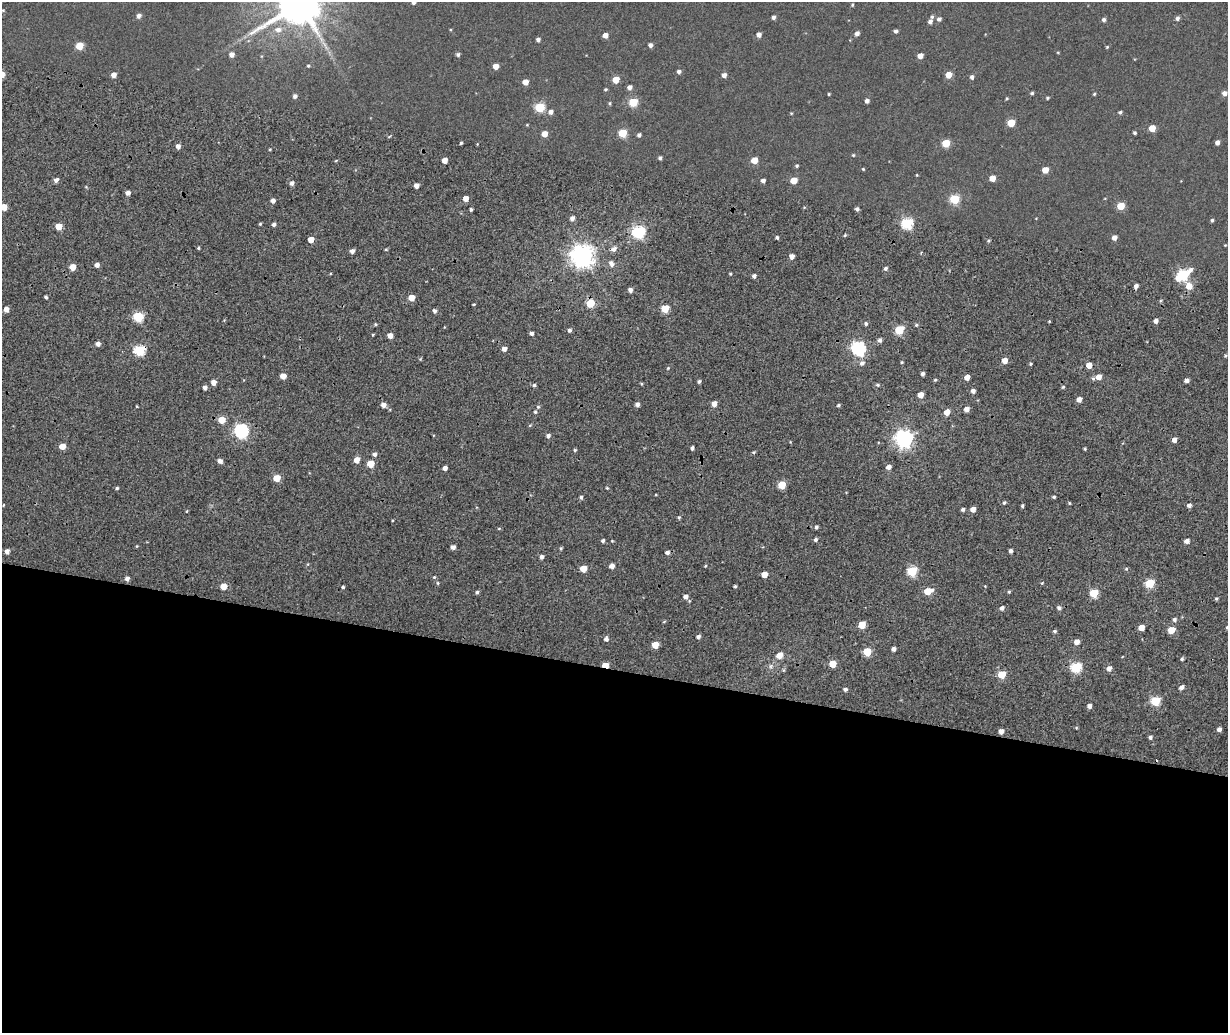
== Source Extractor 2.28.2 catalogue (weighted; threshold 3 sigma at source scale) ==
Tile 10 of 4 x 3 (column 2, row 3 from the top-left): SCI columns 1348-2573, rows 394-1424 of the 5147 x 3851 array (HDU 1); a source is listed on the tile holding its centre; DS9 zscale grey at full resolution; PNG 1230 x 1035 px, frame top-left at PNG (2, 2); no overlay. Shown black and unused: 35% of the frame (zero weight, under 2 of 4 exposures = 9% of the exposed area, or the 3 px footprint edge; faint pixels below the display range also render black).
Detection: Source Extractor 2.28.2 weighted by HDU 2 'WHT'; one run over the whole footprint, this tile lists its part. Background 0.0816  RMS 0.044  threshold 0.198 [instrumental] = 3 sigma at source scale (4.5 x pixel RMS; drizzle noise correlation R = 1.50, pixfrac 1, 0.0396/0.0396 arcsec/px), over >= 5 px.
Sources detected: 251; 1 cosmic-ray / hot-pixel residue — not listed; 1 inside a brighter listed object's ellipse — not listed separately; the other 249 listed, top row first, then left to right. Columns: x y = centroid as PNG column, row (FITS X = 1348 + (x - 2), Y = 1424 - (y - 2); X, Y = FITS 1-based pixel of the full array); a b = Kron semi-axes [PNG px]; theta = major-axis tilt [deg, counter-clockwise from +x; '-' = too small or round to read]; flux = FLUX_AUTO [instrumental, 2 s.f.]
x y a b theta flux
413 2 4 4 - 8.5
300 4 13 12 - 16000
852 5 5 4 - 4.2
3 10 4 3 - 2.9
139 16 5 5 - 14
773 17 4 4 - 9.9
1177 18 5 5 - 9.6
939 19 5 5 - 11
1104 20 5 5 - 9.2
930 21 5 5 - 11
450 29 4 3 - 3
278 30 10 8 13 27
896 31 4 4 - 8.7
857 33 5 5 - 14
605 35 4 4 - 23
759 35 5 4 - 17
538 39 4 4 - 10
650 45 4 4 - 12
79 46 5 5 - 82
1107 47 4 3 - 3.3
1058 52 4 3 - 2.7
458 54 4 4 - 7.7
232 55 5 5 - 21
920 56 5 4 - 27
308 66 5 4 - 4.5
496 66 5 4 - 29
679 72 5 4 - 10
2 74 5 5 - 38
113 75 5 4 - 22
724 75 4 4 - 16
949 75 5 4 - 53
972 77 5 4 - 11
616 80 5 5 - 56
525 82 5 4 - 31
629 87 5 5 - 16
605 89 4 3 - 4.7
1032 93 4 4 - 5.7
1224 93 5 4 - 18
829 94 3 3 - 3.6
1094 94 4 4 - 3.8
295 96 5 4 - 12
1007 98 5 4 - 4
1047 98 4 3 - 4.5
867 101 4 4 - 12
633 102 5 5 - 140
610 103 5 4 - 4.3
540 107 5 5 - 200
550 112 6 5 - 16
1120 112 4 4 - 6.4
791 113 4 3 - 3.2
1011 123 5 5 - 97
527 125 4 4 - 3
1152 128 5 5 - 57
623 133 5 5 - 130
1135 133 4 3 - 5.9
544 134 5 4 - 38
639 135 4 4 - 9.4
461 143 4 3 - 4.5
946 143 5 5 - 90
1217 143 4 4 - 14
178 146 5 4 - 17
270 149 4 3 - 3.6
853 155 4 4 - 3.8
660 158 4 4 - 7.7
336 160 4 3 - 3.2
445 160 4 4 - 29
754 160 5 5 - 49
797 166 4 4 - 5.5
863 169 3 3 - 3.4
1045 170 5 5 - 43
917 175 3 3 - 2.9
992 178 5 4 - 36
56 180 5 4 - 15
794 180 5 5 - 66
763 181 4 4 - 13
292 183 5 4 - 13
416 185 4 4 - 21
128 193 4 4 - 19
466 199 5 4 - 29
955 199 5 5 - 190
273 201 4 4 - 18
1121 206 5 5 - 93
3 207 5 4 - 54
471 209 4 3 - 6
857 209 4 4 - 9.1
572 218 5 5 - 13
1212 220 4 3 - 5.5
907 223 6 5 - 360
260 224 4 3 - 4.4
274 224 4 4 - 10
59 226 5 5 - 63
638 232 6 5 - 510
845 235 4 4 - 4.5
777 237 4 3 - 6.3
1114 237 5 4 - 18
311 240 5 4 - 43
988 241 4 3 - 5
1225 245 3 3 - 2.4
198 248 4 3 - 4.6
614 249 6 6 - 17
352 251 4 4 - 15
582 256 7 7 - 3200
792 256 4 4 - 25
611 264 8 5 -62 15
97 265 4 4 - 19
72 267 5 4 - 45
886 268 5 4 - 8.4
730 274 3 3 - 4.1
1183 275 9 5 34 390
754 276 4 4 - 12
1136 286 4 4 - 14
1189 286 6 6 - 45
630 290 4 4 - 14
46 297 3 3 - 5.9
411 298 4 4 - 51
590 303 5 5 - 120
474 304 4 2 - 3.3
6 309 5 4 - 23
665 309 5 5 - 100
434 311 4 4 - 9.9
138 317 5 5 - 250
1049 321 3 3 - 3.1
1156 321 4 4 - 15
866 323 5 4 - 6.8
916 325 4 4 - 5
569 330 4 4 - 9.1
899 330 5 5 - 170
531 333 4 4 - 10
390 335 4 4 - 26
880 340 5 4 - 12
98 344 5 5 - 14
504 349 5 4 - 16
858 349 6 6 - 660
139 350 6 5 - 280
1005 360 4 4 - 42
902 362 4 3 - 3.9
862 363 6 6 - 13
1030 364 4 3 - 5
1089 365 4 4 - 41
668 368 3 3 - 3.2
923 374 4 3 - 9.5
283 376 4 4 - 35
967 377 4 4 - 33
1099 377 6 5 - 33
935 380 5 3 - 4.3
1186 380 4 4 - 16
699 381 4 3 - 7.1
213 382 5 4 - 24
534 385 4 4 - 6.6
877 385 5 4 - 5.9
205 387 4 4 - 12
1063 387 4 4 - 4.8
973 391 4 4 - 15
921 395 4 4 - 31
1079 399 5 4 - 21
714 404 4 4 - 30
383 405 5 5 - 20
637 405 4 4 - 14
838 405 4 4 - 6.6
538 407 5 4 - 5.4
966 409 5 4 - 24
535 412 4 4 - 5.2
947 412 5 4 - 39
222 420 5 5 - 70
241 431 6 6 - 670
548 436 5 4 - 11
904 439 7 7 - 1500
1174 440 4 4 - 21
62 446 5 4 - 44
692 448 4 3 - 9
1085 449 4 3 - 4.3
575 450 4 4 - 4.8
754 452 4 3 - 4.8
374 454 5 5 - 11
356 460 5 5 - 33
220 461 5 4 - 17
370 464 5 5 - 85
888 467 5 4 - 21
445 468 4 4 - 19
277 478 5 5 - 58
782 485 5 5 - 110
117 488 4 3 - 5.3
607 488 4 3 - 3.7
581 497 5 4 - 7.3
1054 497 3 3 - 5.6
1004 503 4 4 - 5.6
1069 503 5 3 - 3.4
1189 505 4 4 - 12
1022 506 4 3 - 6.2
963 509 4 4 - 8.3
973 509 5 4 - 24
679 517 4 4 - 4.7
816 527 4 3 - 7.7
816 539 5 4 - 8.3
603 541 4 4 - 8.3
1187 541 5 4 - 18
137 546 4 2 - 3.3
453 547 4 4 - 17
561 548 5 4 - 4.5
7 551 5 4 - 18
1011 551 4 3 - 11
667 552 5 4 - 11
541 557 4 4 - 12
612 566 4 4 - 23
583 568 5 5 - 63
1126 569 5 3 - 4.2
912 571 5 5 - 240
764 574 5 4 - 46
434 577 4 4 - 4.2
127 578 4 4 - 14
1042 583 4 3 - 3.5
1150 583 5 5 - 180
223 586 5 4 - 50
735 586 3 3 - 5.3
343 587 4 3 - 6.2
928 591 6 5 - 77
477 592 4 4 - 7.2
1009 592 4 3 - 4.6
1094 593 5 5 - 160
685 597 5 4 - 16
1216 599 4 4 - 5
1002 608 5 4 - 13
1059 608 5 4 - 10
1174 619 5 5 - 9.9
862 625 5 5 - 86
1227 627 4 3 - 5.9
1141 628 5 4 - 41
1171 630 5 5 - 69
1055 631 5 4 - 6.5
698 636 5 4 - 10
606 639 5 4 - 13
1077 642 5 4 - 27
655 645 5 5 - 65
893 649 4 4 - 14
867 652 5 5 - 120
779 655 5 5 - 43
1182 659 4 4 - 6.4
833 664 5 5 - 80
605 665 5 3 - 59
1076 667 6 5 - 290
1109 668 5 5 - 21
1002 674 5 5 - 120
1182 687 5 4 - 16
845 689 4 4 - 9.8
1155 701 5 5 - 200
1089 706 4 4 - 18
1219 729 4 4 - 14
1001 731 4 4 - 21
1150 737 4 3 - 9.1
Overlapping masked pixels (flux is a lower limit): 2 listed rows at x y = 139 350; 605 665
Isophote crosses this tile's border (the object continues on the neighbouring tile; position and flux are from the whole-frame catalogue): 5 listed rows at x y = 413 2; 300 4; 2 74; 3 207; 1227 627